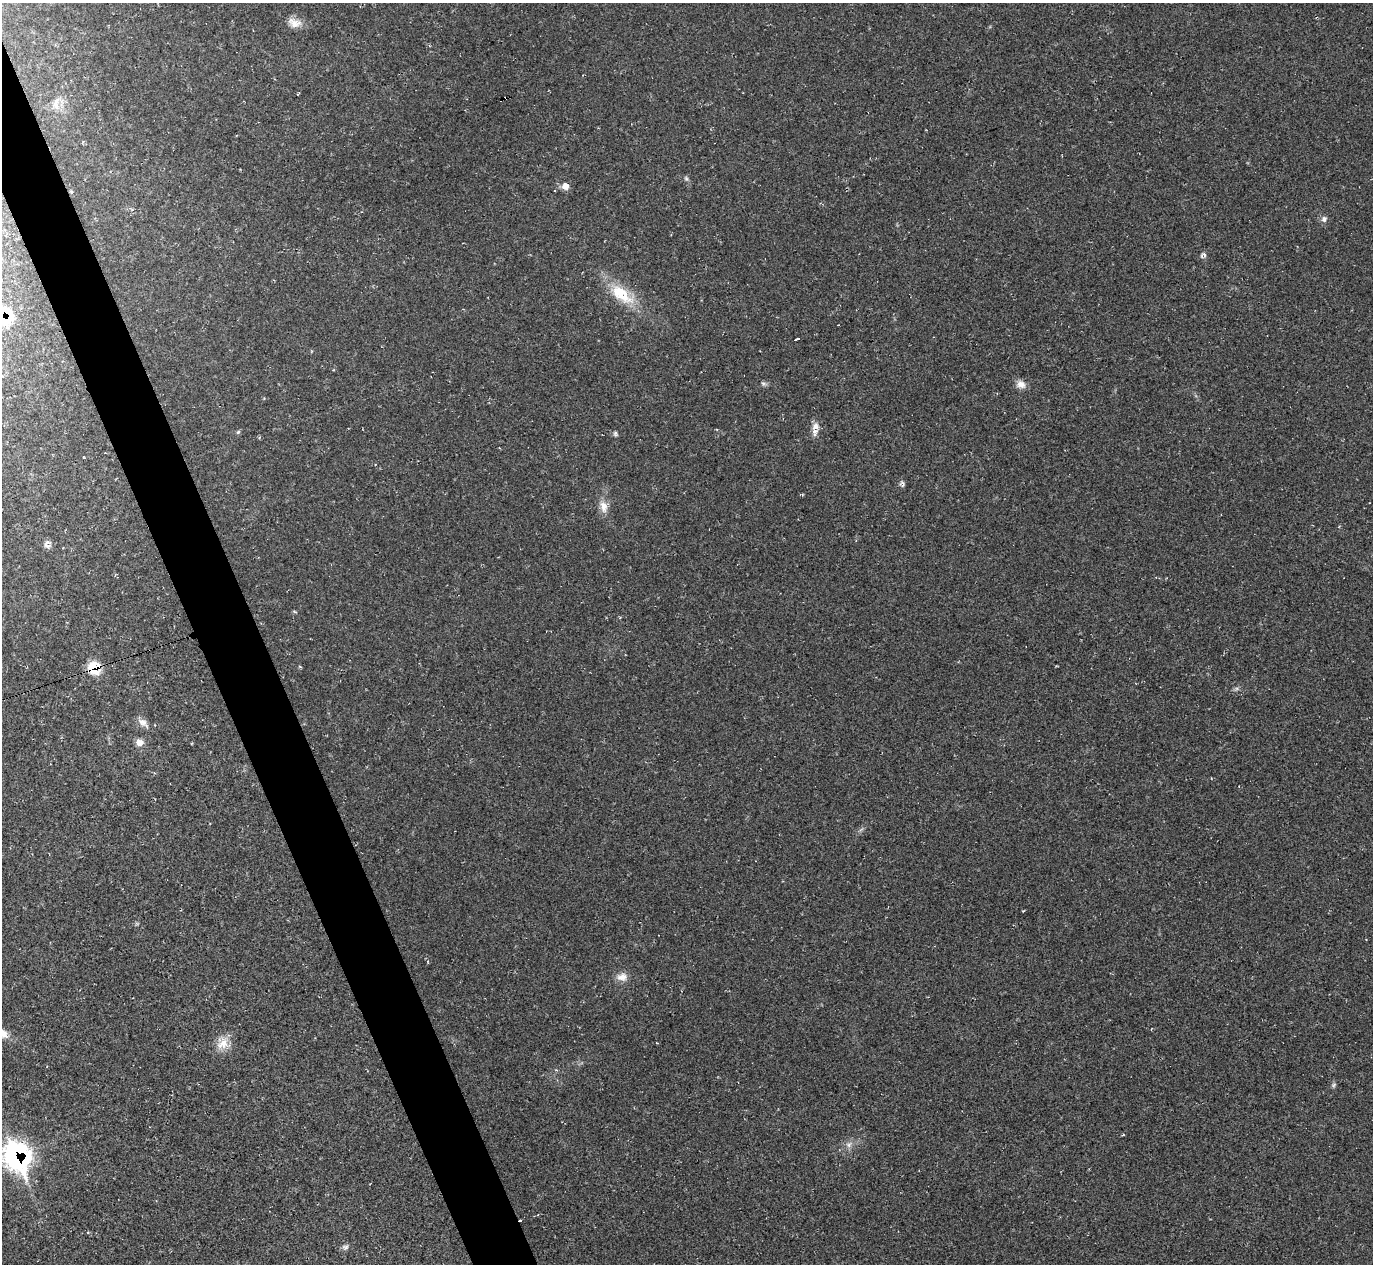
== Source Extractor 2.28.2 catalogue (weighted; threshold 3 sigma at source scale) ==
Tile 11 of 4 x 4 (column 3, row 3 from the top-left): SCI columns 2750-4120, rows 1543-2804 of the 5492 x 5478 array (HDU 1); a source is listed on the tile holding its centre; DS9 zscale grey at full resolution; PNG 1375 x 1266 px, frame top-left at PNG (2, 3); no overlay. Shown black and unused: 4% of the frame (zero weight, under 2 of 3 exposures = <1% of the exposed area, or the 3 px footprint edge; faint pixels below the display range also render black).
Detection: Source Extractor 2.28.2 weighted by HDU 2 'WHT'; one run over the whole footprint, this tile lists its part. Background 0.0477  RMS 0.0067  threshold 0.0303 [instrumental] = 3 sigma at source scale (4.5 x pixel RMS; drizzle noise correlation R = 1.50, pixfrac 1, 0.05/0.05 arcsec/px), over >= 5 px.
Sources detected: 34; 4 cosmic-ray / hot-pixel residue — not listed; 1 inside a brighter listed object's ellipse — not listed separately; the other 29 listed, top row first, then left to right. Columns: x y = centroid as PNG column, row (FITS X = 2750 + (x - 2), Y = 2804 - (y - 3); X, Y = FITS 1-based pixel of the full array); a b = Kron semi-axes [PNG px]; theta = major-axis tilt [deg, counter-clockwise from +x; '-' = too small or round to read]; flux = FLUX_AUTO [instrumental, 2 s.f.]
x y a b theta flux
294 23 18 11 -19 7.1
56 105 13 9 -66 5.7
686 179 8 5 -63 1.4
565 186 6 6 - 6.2
555 191 3 2 - 0.85
1324 219 8 7 - 2.4
1204 255 8 4 -70 1.5
621 294 34 17 -41 26
4 316 13 12 - 32
797 339 4 3 - 7
763 383 8 6 -23 1.6
1021 384 12 10 -17 5
815 426 11 9 44 4.2
238 432 6 4 44 0.99
615 433 6 5 - 1.3
903 484 11 5 87 1.6
603 507 17 10 -76 6.7
47 544 11 8 -83 2.9
294 611 5 3 - 0.76
94 668 9 9 - 29
142 722 12 9 -8 4.3
139 742 10 9 - 4.3
622 977 15 10 1 5.7
2 1033 20 10 -37 8.3
223 1043 19 15 37 9.6
1334 1085 7 5 38 1.3
849 1145 9 7 26 3.1
17 1156 21 16 -66 170
345 1247 10 7 28 2.3
Overlapping masked pixels (flux is a lower limit): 3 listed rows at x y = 4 316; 94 668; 17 1156
Isophote crosses this tile's border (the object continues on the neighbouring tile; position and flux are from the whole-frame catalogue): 2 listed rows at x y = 4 316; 2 1033